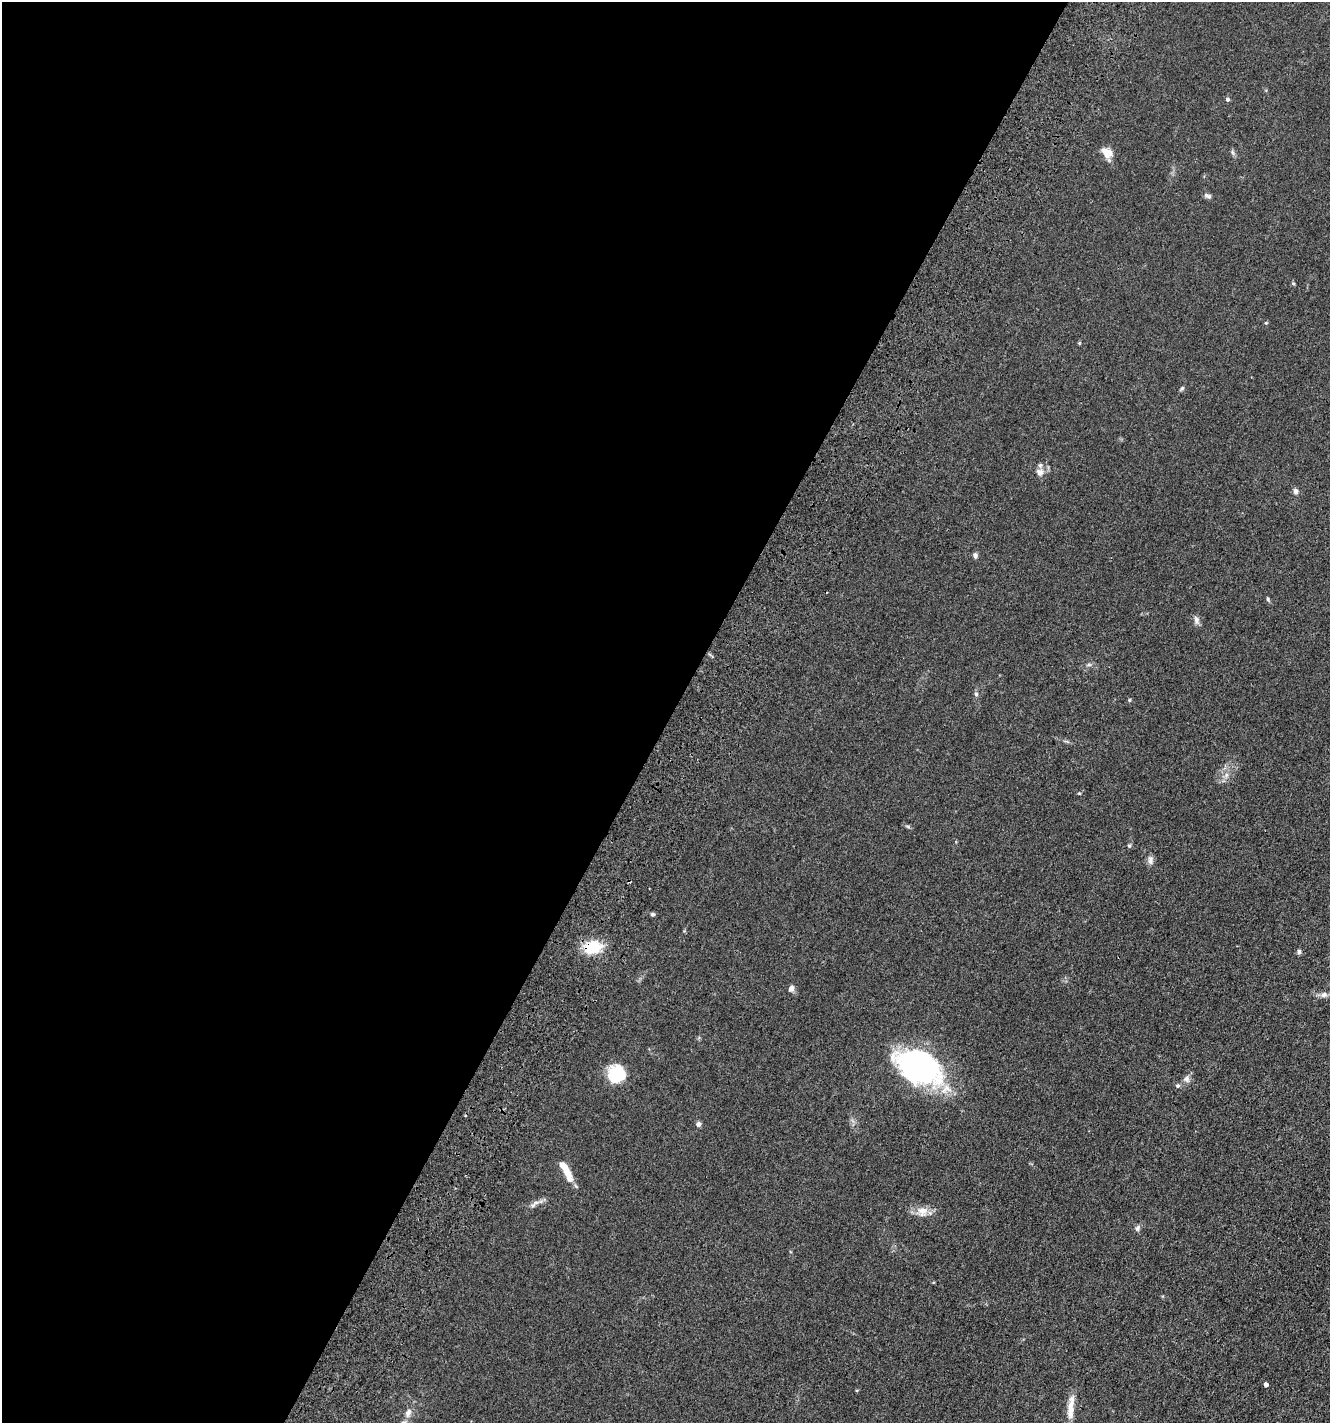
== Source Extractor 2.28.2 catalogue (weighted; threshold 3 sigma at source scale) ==
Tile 5 of 4 x 4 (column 1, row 2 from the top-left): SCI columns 490-1817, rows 3051-4471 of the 6106 x 6096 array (HDU 1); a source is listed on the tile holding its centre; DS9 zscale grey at full resolution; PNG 1332 x 1425 px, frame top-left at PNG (2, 2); no overlay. Shown black and unused: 51% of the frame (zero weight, under 3 of 4 exposures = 11% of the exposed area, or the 3 px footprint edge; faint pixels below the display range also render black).
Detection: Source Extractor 2.28.2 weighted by HDU 2 'WHT'; one run over the whole footprint, this tile lists its part. Background 0.0444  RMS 0.0053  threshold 0.0239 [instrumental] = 3 sigma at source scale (4.5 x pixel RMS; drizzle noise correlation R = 1.50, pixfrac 1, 0.05/0.05 arcsec/px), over >= 5 px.
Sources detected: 38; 2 inside a brighter listed object's ellipse — not listed separately; the other 36 listed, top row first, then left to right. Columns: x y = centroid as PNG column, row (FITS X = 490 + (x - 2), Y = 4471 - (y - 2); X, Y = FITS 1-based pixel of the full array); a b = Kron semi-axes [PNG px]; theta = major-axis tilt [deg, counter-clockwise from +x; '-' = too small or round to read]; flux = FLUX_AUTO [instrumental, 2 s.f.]
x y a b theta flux
1227 99 5 5 - 1
1232 152 7 4 -71 0.93
1107 153 15 10 -32 5.5
1208 196 10 5 -22 1.4
1293 283 5 3 - 0.52
1266 323 5 4 - 0.53
1182 388 7 4 54 0.77
1040 472 11 9 -8 2.9
1295 491 8 6 -78 1.6
975 556 7 6 - 1.3
1268 599 6 4 -70 0.75
1196 620 11 6 -79 2.1
1089 665 7 4 0 0.88
976 694 5 5 - 0.92
1129 700 4 4 - 0.58
1226 775 7 4 90 1.3
1079 793 4 4 - 0.46
1129 845 6 4 -1 0.62
1150 860 12 7 89 2
653 914 5 5 - 0.96
593 947 21 15 12 16
1299 952 6 5 - 1
791 988 9 8 - 1.6
1324 995 10 8 4 2.2
920 1067 46 29 -26 110
616 1074 18 16 66 21
1186 1079 9 8 - 2
1178 1086 6 6 - 0.99
698 1124 6 5 - 1.8
567 1173 22 8 -68 7.7
534 1204 16 5 39 2.2
922 1211 15 14 - 5.3
1137 1228 8 6 61 1.4
1266 1384 4 4 - 1.9
1071 1407 26 9 87 6.8
408 1413 12 7 66 2.9
Overlapping masked pixels (flux is a lower limit): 1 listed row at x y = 593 947